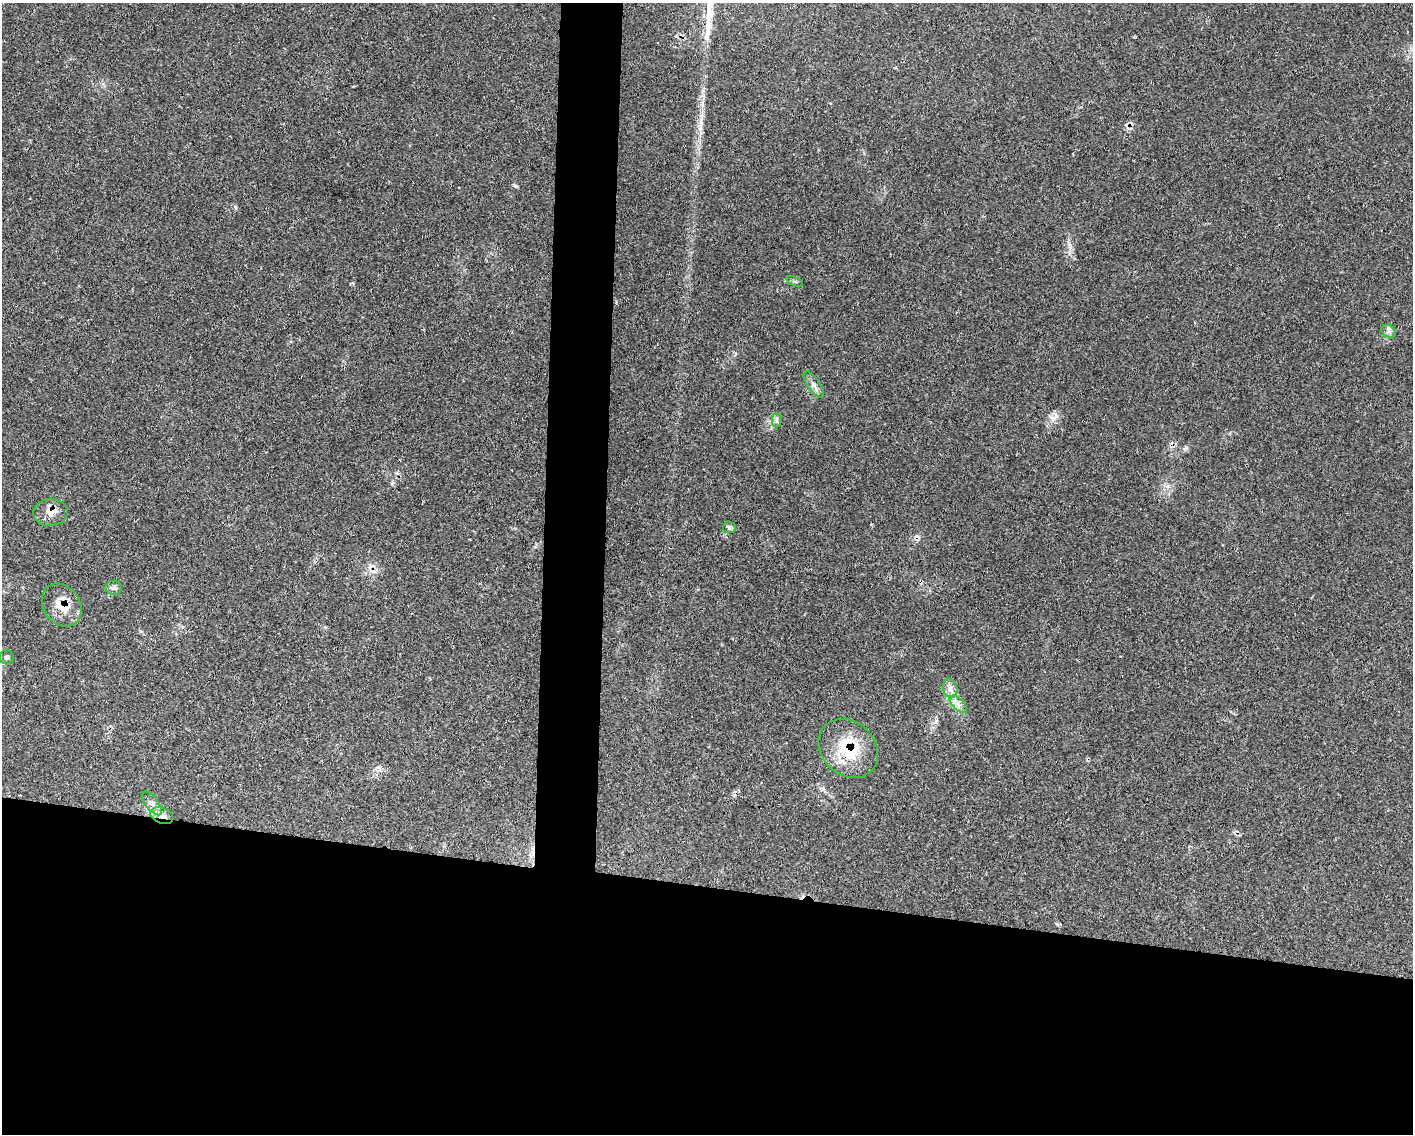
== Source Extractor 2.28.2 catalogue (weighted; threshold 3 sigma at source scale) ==
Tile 11 of 3 x 4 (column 2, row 4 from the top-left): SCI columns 1630-3040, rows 3-1134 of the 4559 x 4536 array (HDU 1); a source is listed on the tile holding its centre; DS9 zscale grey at full resolution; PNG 1415 x 1136 px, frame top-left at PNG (2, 3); each listed source drawn as its Kron ellipse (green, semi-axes under 4 px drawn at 4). Shown black and unused: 25% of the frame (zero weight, under 3 of 4 exposures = <1% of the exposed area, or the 3 px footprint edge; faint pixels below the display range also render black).
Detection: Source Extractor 2.28.2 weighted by HDU 2 'WHT'; one run over the whole footprint, this tile lists its part. Background 0.0832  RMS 0.004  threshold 0.0178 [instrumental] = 3 sigma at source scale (4.5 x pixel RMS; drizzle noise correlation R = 1.50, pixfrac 1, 0.05/0.05 arcsec/px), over >= 5 px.
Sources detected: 16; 2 cosmic-ray / hot-pixel residue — neither listed nor drawn; the other 14 listed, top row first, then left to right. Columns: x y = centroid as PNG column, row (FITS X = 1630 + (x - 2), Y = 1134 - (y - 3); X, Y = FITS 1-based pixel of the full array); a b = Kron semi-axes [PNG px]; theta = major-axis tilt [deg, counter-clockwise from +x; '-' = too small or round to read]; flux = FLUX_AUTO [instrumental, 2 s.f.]
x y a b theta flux
795 281 9 4 -21 0.73
1389 331 8 6 -30 1.2
814 385 15 6 -56 1.9
777 420 7 4 -89 0.83
51 512 17 13 3 4.1
729 527 6 6 - 0.91
114 588 8 7 - 1.2
62 605 23 18 -55 8.1
6 657 7 7 - 0.86
950 688 10 7 -74 2
958 704 11 5 -45 2
848 748 32 26 -43 20
152 803 14 6 -52 2
162 816 12 7 -21 3
Overlapping masked pixels (flux is a lower limit): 4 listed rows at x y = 51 512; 62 605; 848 748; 162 816
Unlisted compact peaks at least as high as the median listed source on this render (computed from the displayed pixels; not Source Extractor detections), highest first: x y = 515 186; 1186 448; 1053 418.